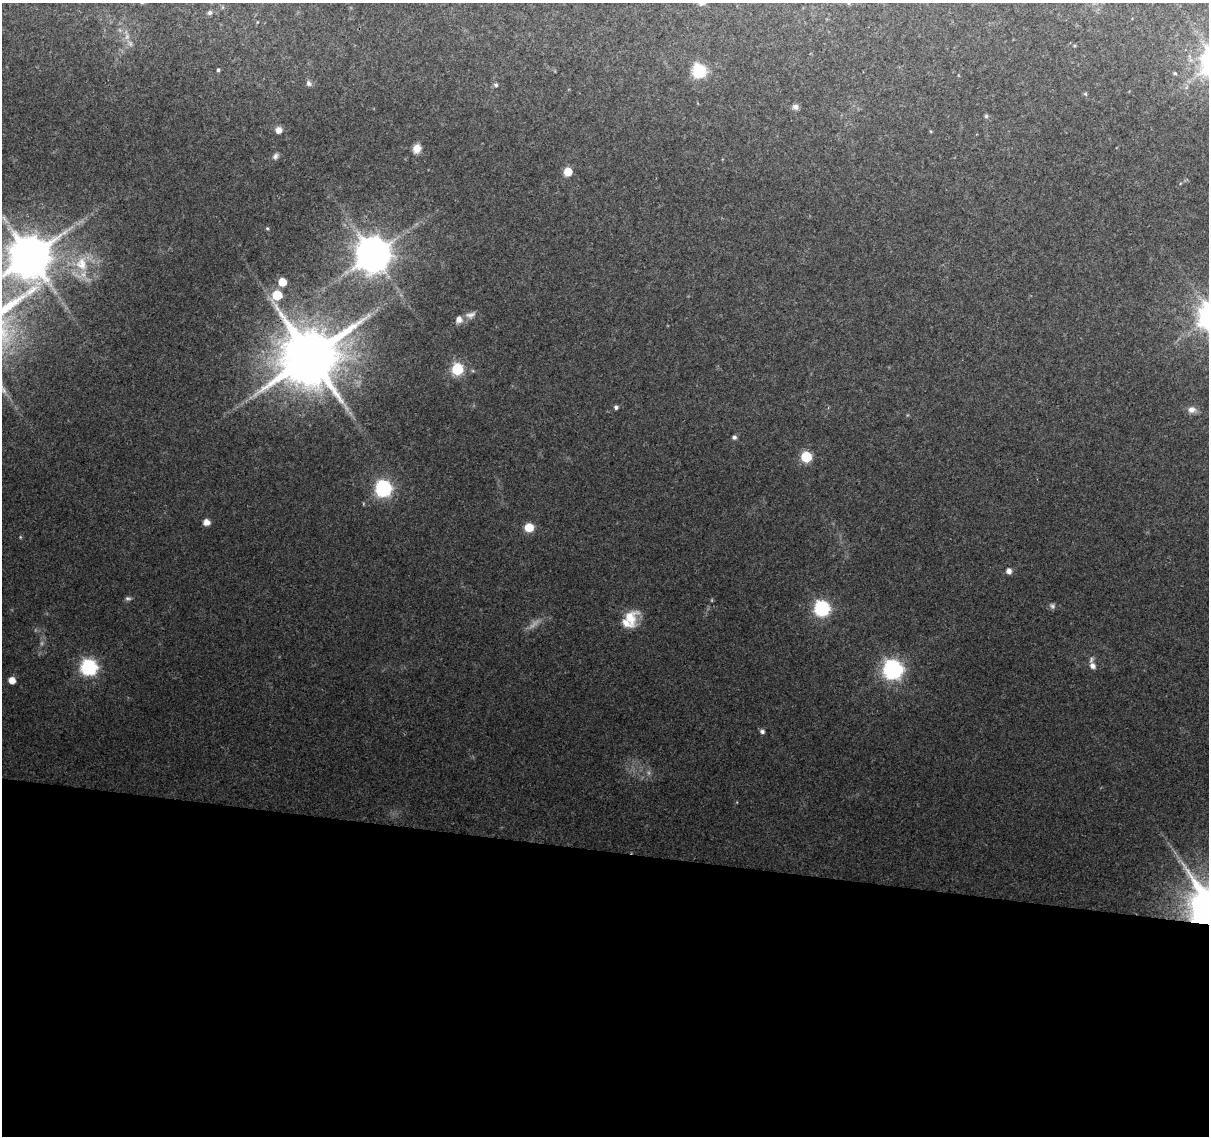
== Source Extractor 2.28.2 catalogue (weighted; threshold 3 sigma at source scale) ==
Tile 14 of 4 x 4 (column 2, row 4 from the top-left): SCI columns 1208-2414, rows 225-1358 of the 4835 x 5046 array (HDU 1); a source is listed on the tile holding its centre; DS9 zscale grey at full resolution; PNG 1211 x 1138 px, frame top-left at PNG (2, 3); no overlay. Shown black and unused: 25% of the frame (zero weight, under 2 of 3 exposures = <1% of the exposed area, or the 3 px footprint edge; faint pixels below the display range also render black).
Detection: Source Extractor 2.28.2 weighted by HDU 2 'WHT'; one run over the whole footprint, this tile lists its part. Background 0.138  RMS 0.0098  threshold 0.0441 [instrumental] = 3 sigma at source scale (4.5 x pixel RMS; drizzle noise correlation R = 1.50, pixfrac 1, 0.0396/0.0396 arcsec/px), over >= 5 px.
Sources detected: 42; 3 too faint to see at this stretch — not listed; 1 inside a brighter listed object's ellipse — not listed separately; the other 38 listed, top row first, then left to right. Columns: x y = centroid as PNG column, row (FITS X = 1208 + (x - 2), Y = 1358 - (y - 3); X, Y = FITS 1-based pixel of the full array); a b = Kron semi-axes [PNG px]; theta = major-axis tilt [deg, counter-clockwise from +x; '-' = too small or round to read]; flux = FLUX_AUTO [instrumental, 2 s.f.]
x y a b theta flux
210 13 6 5 - 2.6
127 36 7 4 72 2.3
218 70 4 3 - 1.3
699 71 6 6 - 160
1175 73 4 3 - 1.3
308 83 8 6 -57 2.7
496 85 6 5 - 1.6
795 107 7 7 - 3.9
986 116 5 5 - 1.6
278 130 7 6 - 7.2
417 148 9 8 - 8.9
275 156 9 6 56 2.9
568 172 6 5 - 21
267 228 4 4 - 1
373 254 10 10 - 2400
30 256 13 11 53 4000
81 264 22 18 -80 28
282 282 5 5 - 21
470 315 15 7 14 5.2
459 319 8 8 - 5.7
310 356 23 17 -68 7900
457 369 6 6 - 96
616 407 5 4 - 2.5
1192 410 11 8 6 5.4
734 437 6 6 - 2.2
806 457 6 6 - 65
383 488 7 7 - 280
206 522 5 5 - 8
529 527 7 7 - 18
1009 571 6 6 - 4.7
128 598 9 5 -5 2.1
822 608 7 6 - 250
630 618 22 18 80 21
1093 666 8 6 -50 5.6
89 667 7 7 - 280
893 669 8 7 - 460
12 680 5 5 - 11
762 731 5 5 - 3
Isophote crosses this tile's border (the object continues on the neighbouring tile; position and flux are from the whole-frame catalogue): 1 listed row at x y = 30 256